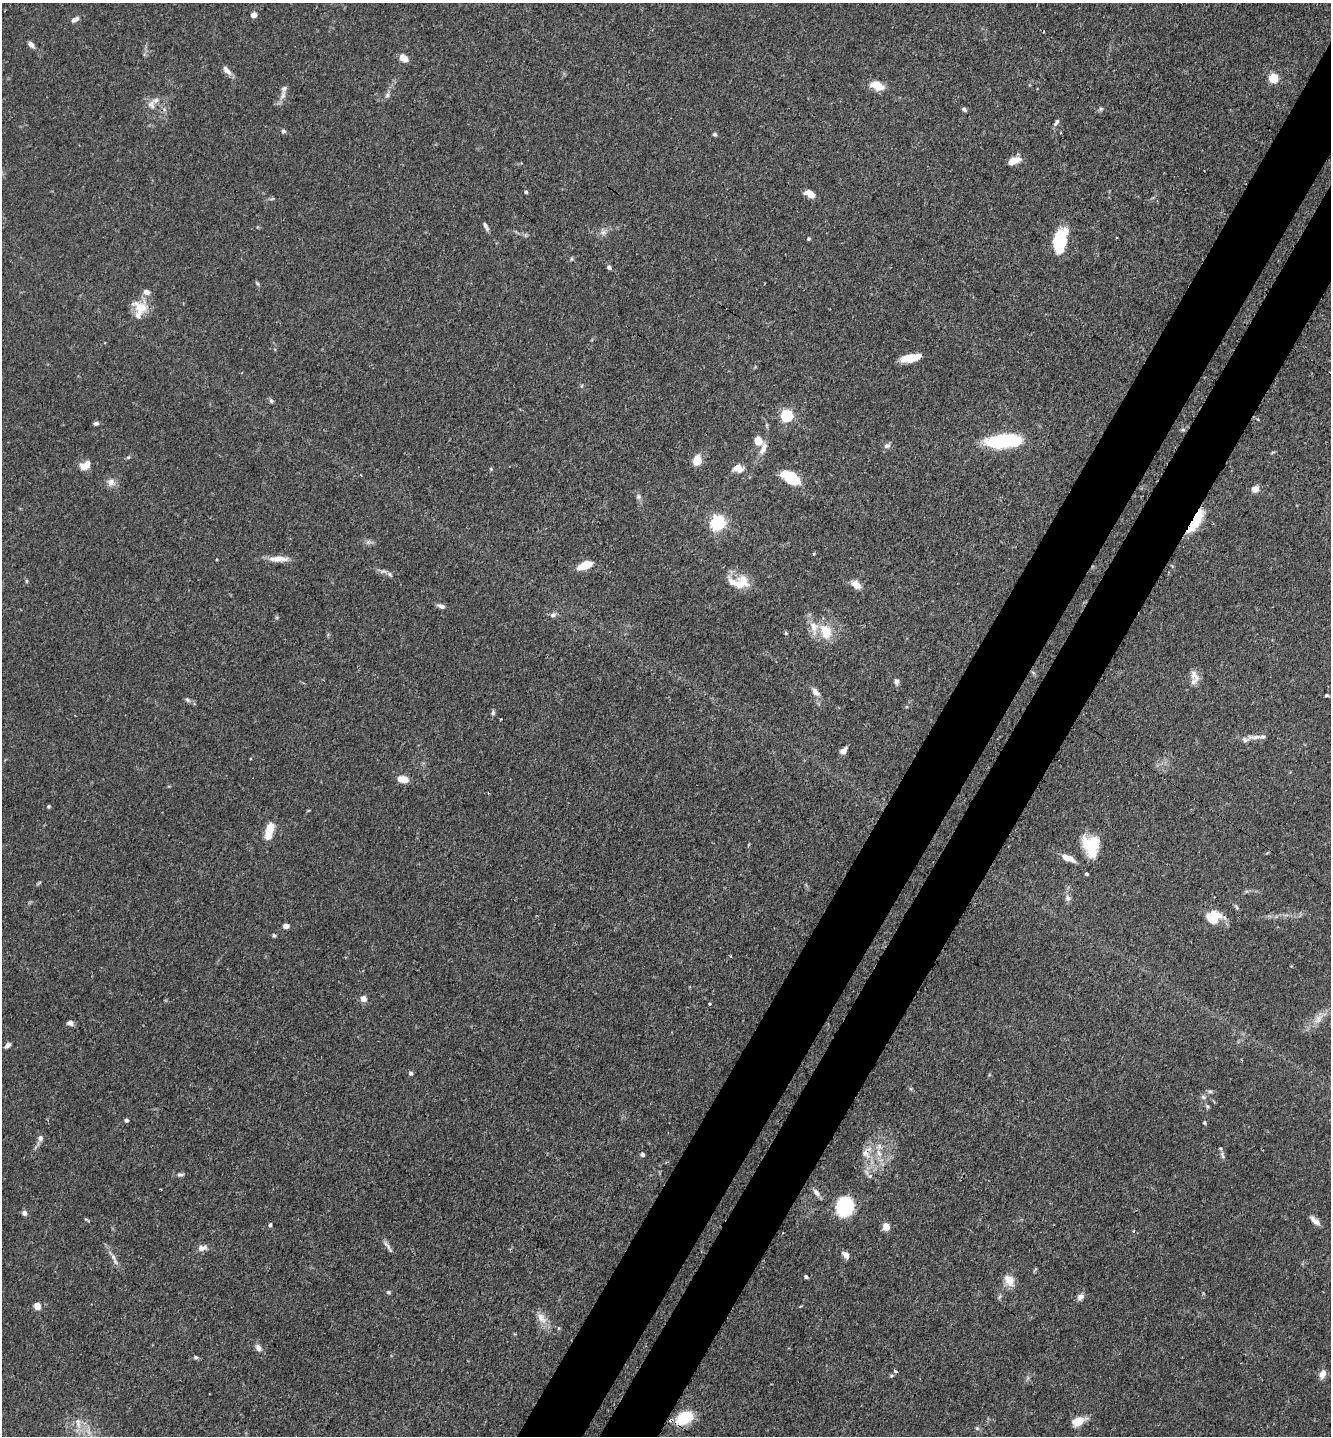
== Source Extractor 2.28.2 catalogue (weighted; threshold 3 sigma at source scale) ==
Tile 10 of 4 x 4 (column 2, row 3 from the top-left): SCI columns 1563-2891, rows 1528-2961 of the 5929 x 5919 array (HDU 1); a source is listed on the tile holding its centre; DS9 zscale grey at full resolution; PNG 1333 x 1438 px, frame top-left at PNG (2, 3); no overlay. Shown black and unused: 8% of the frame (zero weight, under 3 of 4 exposures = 9% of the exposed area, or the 3 px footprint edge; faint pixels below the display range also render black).
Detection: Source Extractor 2.28.2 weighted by HDU 2 'WHT'; one run over the whole footprint, this tile lists its part. Background 0.0893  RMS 0.0038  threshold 0.0171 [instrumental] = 3 sigma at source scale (4.5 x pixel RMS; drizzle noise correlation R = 1.50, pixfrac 1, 0.05/0.05 arcsec/px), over >= 5 px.
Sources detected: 130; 2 inside a brighter object's white glare — not listed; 7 inside a brighter listed object's ellipse — not listed separately; the other 121 listed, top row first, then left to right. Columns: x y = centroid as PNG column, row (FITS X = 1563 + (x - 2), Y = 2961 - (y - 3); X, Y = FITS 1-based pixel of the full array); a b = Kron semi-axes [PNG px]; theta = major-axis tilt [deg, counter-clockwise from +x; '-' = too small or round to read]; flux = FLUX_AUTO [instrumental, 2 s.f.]
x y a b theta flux
253 15 6 5 - 2.1
75 19 10 5 31 1.8
31 44 9 5 -46 1.7
403 58 10 7 -35 3.4
227 70 15 7 -49 2.2
1274 78 5 5 - 23
877 86 16 8 -22 5.9
284 89 12 7 76 1.8
387 95 8 5 61 0.99
151 105 13 10 -75 2.9
964 109 6 4 -41 0.87
1056 122 10 5 55 1
283 131 6 5 - 0.86
715 134 5 5 - 0.73
1014 161 14 7 21 4.2
526 192 4 4 - 0.79
810 194 9 6 -33 4.8
272 199 6 4 19 0.48
486 226 10 4 -63 1.2
603 232 8 6 44 1.4
808 239 4 4 - 0.5
1060 242 25 12 79 19
571 259 6 4 71 0.46
609 267 6 5 - 0.94
146 292 9 7 -21 1.9
140 308 24 13 -32 6.3
910 358 17 8 11 6.8
271 401 6 5 - 0.8
787 415 5 5 - 49
96 423 7 5 13 0.91
1183 429 6 4 0 0.6
758 441 8 7 - 5.6
1004 441 37 13 5 29
887 446 9 6 21 1.3
763 448 17 7 66 3
697 460 7 6 - 9.8
85 465 14 9 29 3.4
738 468 13 9 -12 3.2
491 469 5 4 - 0.42
790 478 14 9 -32 15
111 482 11 9 71 2.3
1255 489 8 7 - 2.5
638 497 7 6 - 1
1195 522 27 8 58 14
718 523 6 6 - 110
279 559 25 7 0 4.4
584 565 15 7 22 6.6
389 574 9 5 -44 1
27 581 6 4 -89 0.49
742 582 20 18 35 7.5
856 584 12 7 -40 3.6
441 606 9 5 -19 1.5
553 615 9 6 18 1.1
826 631 20 14 -71 8.4
786 633 5 4 - 0.47
1194 675 18 9 -56 2.8
896 681 8 6 -85 1.3
816 692 10 7 -48 2.6
1327 695 5 3 - 0.63
187 700 8 5 -41 0.86
493 712 7 5 81 0.78
501 719 3 2 - 0.32
1257 737 34 6 2 3.3
844 751 8 6 42 2
403 779 13 8 -11 3.7
488 793 3 2 - 0.3
49 806 4 4 - 0.55
269 832 18 7 76 8
1093 845 22 18 -9 12
1068 858 16 6 -24 4.2
1086 874 4 3 - 0.55
1068 898 8 8 - 1.4
1236 907 10 4 -61 0.69
1212 917 14 12 66 9
286 926 7 5 4 1.8
274 935 5 4 - 0.6
363 999 8 7 - 2.1
710 1003 3 3 - 0.66
1318 1019 13 9 64 3
70 1023 7 6 - 1.5
7 1045 8 4 43 1.3
411 1073 5 5 - 0.86
1210 1091 8 4 -8 0.76
1203 1097 8 5 -27 0.87
1207 1106 6 4 -44 0.57
126 1120 5 4 - 0.77
1204 1122 4 4 - 0.61
40 1138 7 6 - 1.5
866 1153 20 13 76 5.8
642 1155 6 5 - 0.79
1222 1155 11 5 -78 1.1
180 1175 8 5 -7 0.9
870 1176 6 5 - 0.81
816 1192 12 6 -52 1.7
845 1207 13 12 - 34
24 1213 5 5 - 1.4
1315 1221 15 6 -41 2.4
270 1225 5 4 - 0.62
886 1227 7 6 - 3.6
1133 1231 3 3 - 0.4
388 1247 10 5 -68 1.4
202 1248 12 7 12 2.2
846 1255 8 5 -42 2.5
115 1262 14 5 -61 1.7
1035 1269 6 4 71 0.49
806 1277 4 3 - 0.69
1009 1281 16 11 -53 4
388 1292 5 4 - 0.51
999 1297 7 4 70 0.64
1080 1297 9 7 37 1.6
37 1306 5 4 - 6.8
541 1318 18 10 -57 3.9
258 1347 9 6 -67 1.7
196 1357 5 5 - 0.63
895 1371 4 3 - 1.2
1323 1374 11 7 71 2.6
684 1418 13 9 26 17
671 1420 4 4 - 1.8
1078 1421 13 8 27 5.9
78 1423 16 7 -84 3
977 1428 5 5 - 0.63
Overlapping masked pixels (flux is a lower limit): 3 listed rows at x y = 1195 522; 866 1153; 671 1420